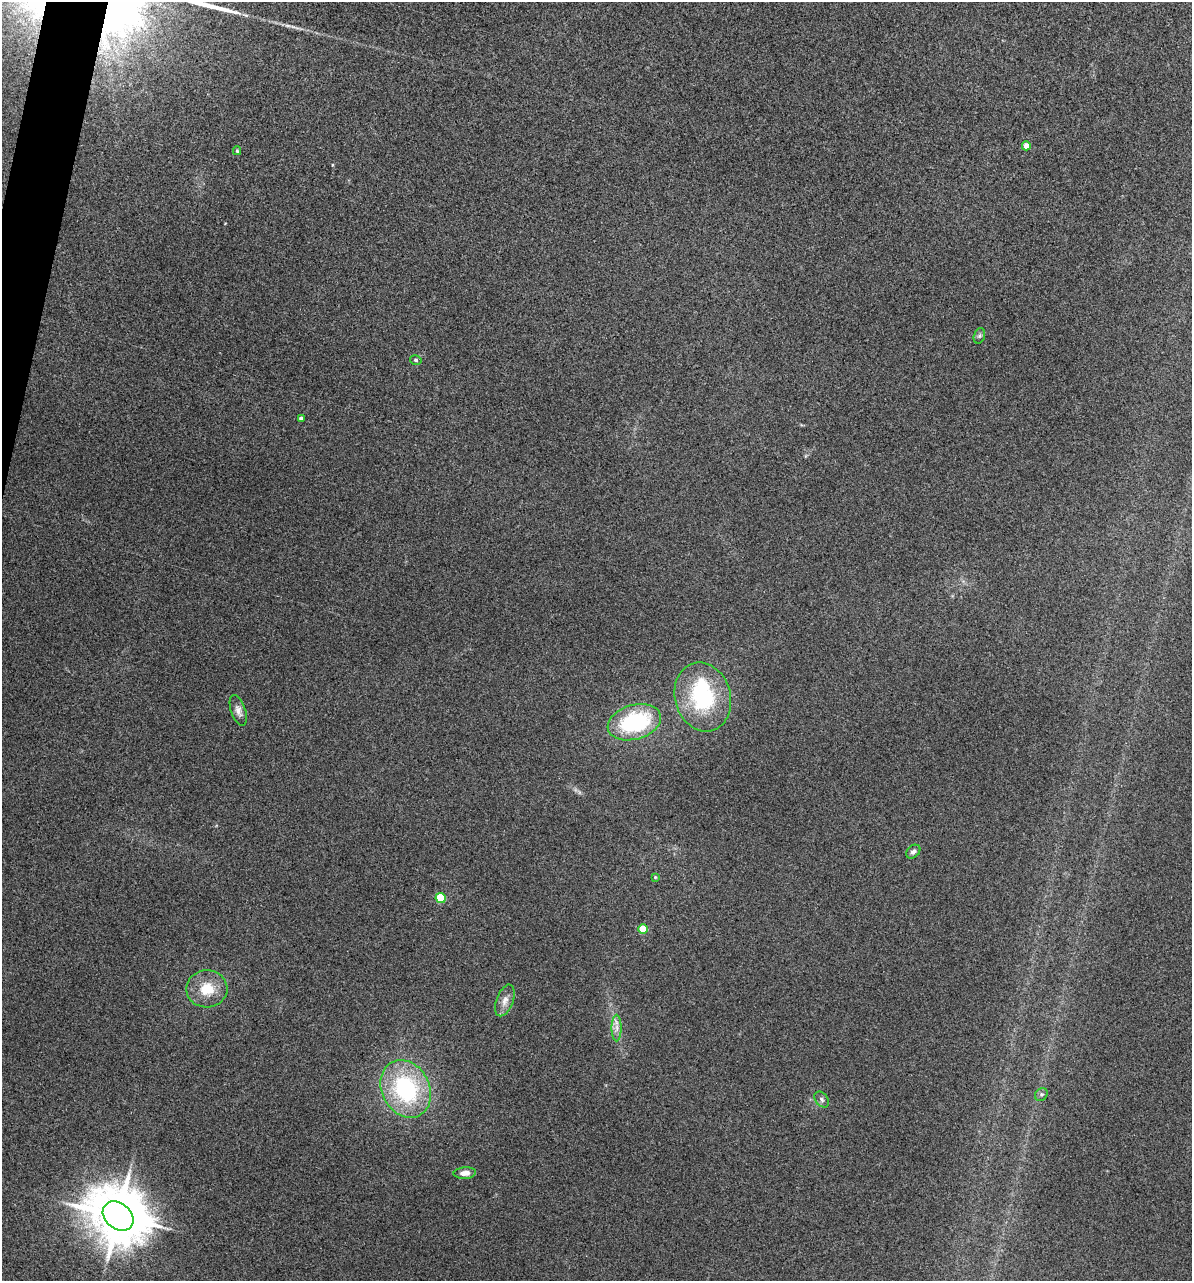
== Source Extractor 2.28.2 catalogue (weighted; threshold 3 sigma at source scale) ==
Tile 11 of 4 x 4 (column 3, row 3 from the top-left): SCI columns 2621-3810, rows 1673-2951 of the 5355 x 5901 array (HDU 1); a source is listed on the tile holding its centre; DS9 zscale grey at full resolution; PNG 1194 x 1283 px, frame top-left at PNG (2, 2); each listed source drawn as its Kron ellipse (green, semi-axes under 4 px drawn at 4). Shown black and unused: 1% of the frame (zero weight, under 3 of 5 exposures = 17% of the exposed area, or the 3 px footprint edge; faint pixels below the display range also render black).
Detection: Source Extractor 2.28.2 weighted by HDU 2 'WHT'; one run over the whole footprint, this tile lists its part. Background 0.171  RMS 0.0086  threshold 0.0389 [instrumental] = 3 sigma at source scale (4.5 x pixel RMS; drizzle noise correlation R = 1.50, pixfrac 1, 0.05/0.05 arcsec/px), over >= 5 px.
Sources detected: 23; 2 inside a brighter object's white glare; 1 long thin detection or spike segment (spike, bleed or trail) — neither listed nor drawn; the other 20 listed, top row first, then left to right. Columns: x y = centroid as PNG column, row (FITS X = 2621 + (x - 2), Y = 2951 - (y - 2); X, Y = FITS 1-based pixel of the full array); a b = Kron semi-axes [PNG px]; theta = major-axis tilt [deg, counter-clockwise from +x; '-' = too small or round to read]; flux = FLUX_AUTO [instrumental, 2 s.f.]
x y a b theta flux
1026 146 4 4 - 9.2
237 151 4 3 - 1.1
979 336 8 5 72 1.8
416 360 6 4 -16 1.5
301 418 4 3 - 2.4
703 697 35 28 -75 77
238 710 16 7 -71 4.5
634 722 27 17 16 81
913 852 8 6 40 2.5
655 877 4 4 - 0.85
440 898 5 5 - 35
643 929 5 4 - 22
207 989 20 18 3 20
505 1000 16 8 69 6.1
617 1028 13 5 90 4.5
406 1089 30 24 -62 94
1041 1094 7 6 - 1.8
822 1100 9 6 -53 2.3
465 1173 11 6 4 5.3
118 1216 17 12 -40 4400